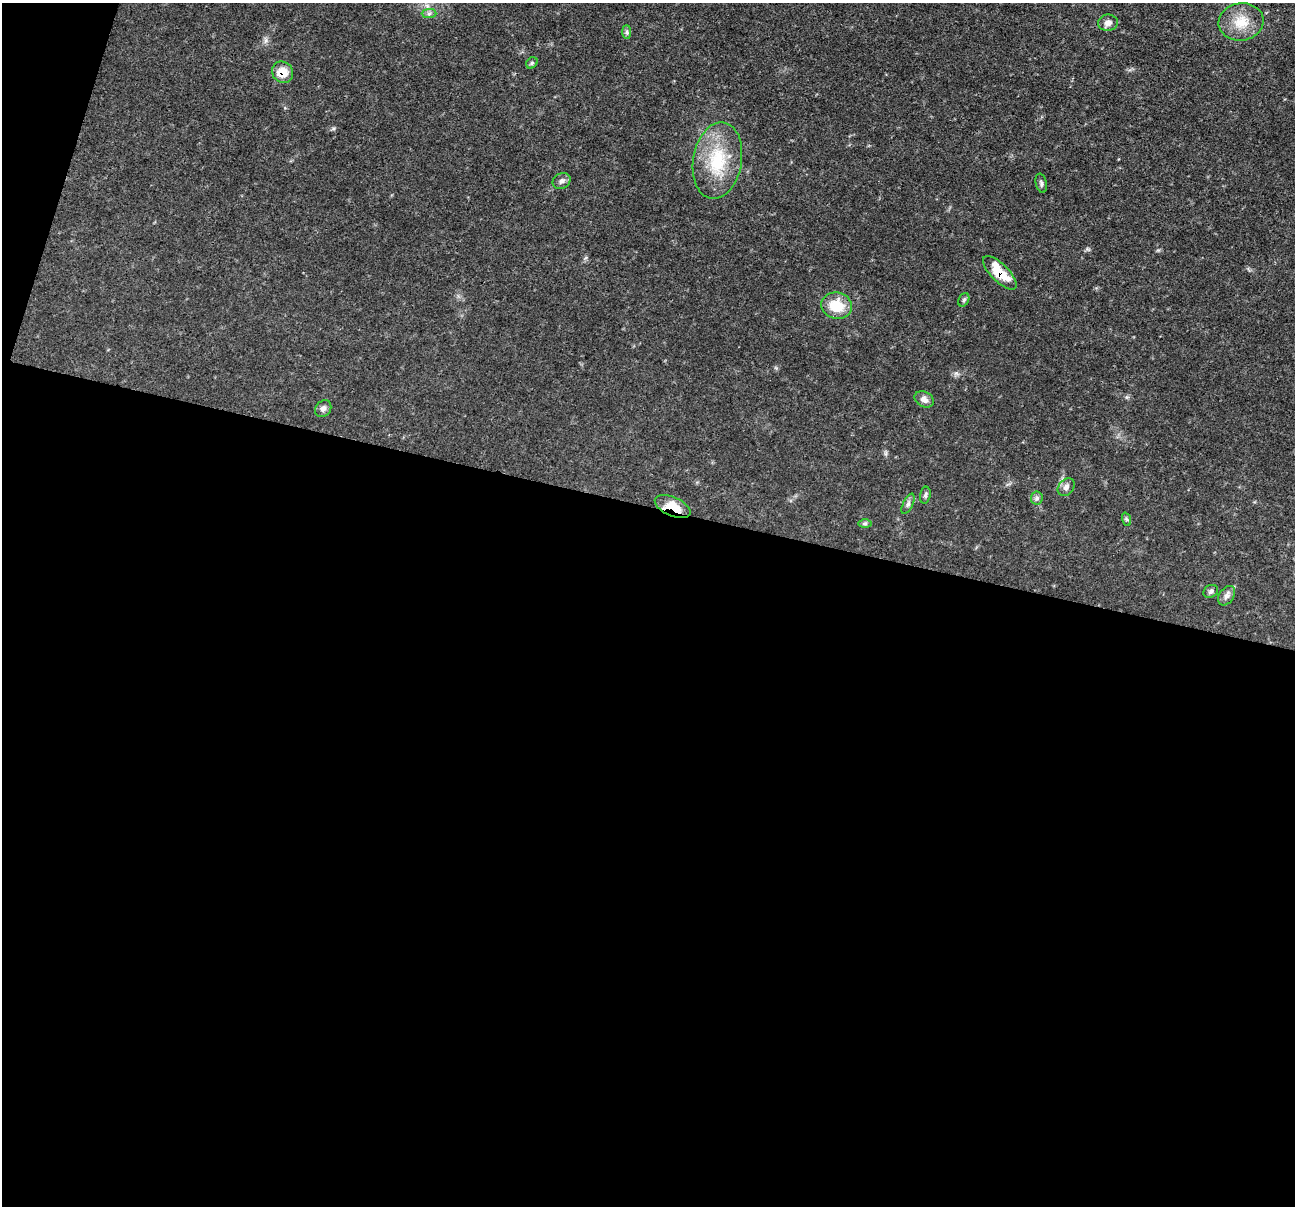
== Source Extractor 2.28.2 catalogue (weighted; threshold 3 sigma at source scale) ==
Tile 13 of 4 x 4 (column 1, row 4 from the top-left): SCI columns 2-1294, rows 251-1454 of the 5176 x 5193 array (HDU 1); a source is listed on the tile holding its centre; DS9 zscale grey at full resolution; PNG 1297 x 1208 px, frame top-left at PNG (2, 3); each listed source drawn as its Kron ellipse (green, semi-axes under 4 px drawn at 4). Shown black and unused: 60% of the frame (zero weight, under 3 of 4 exposures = <1% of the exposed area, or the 3 px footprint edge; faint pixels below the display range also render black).
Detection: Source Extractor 2.28.2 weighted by HDU 2 'WHT'; one run over the whole footprint, this tile lists its part. Background 0.0635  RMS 0.0044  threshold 0.0198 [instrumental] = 3 sigma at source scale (4.5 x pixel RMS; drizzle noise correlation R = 1.50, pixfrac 1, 0.05/0.05 arcsec/px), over >= 5 px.
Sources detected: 23; all 23 listed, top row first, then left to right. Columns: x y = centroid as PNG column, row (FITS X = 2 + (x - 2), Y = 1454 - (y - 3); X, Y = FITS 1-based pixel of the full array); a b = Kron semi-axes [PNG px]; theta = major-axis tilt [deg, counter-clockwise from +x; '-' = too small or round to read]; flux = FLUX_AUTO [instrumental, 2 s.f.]
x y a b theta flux
429 14 7 4 1 1
1241 22 22 18 9 9.6
1108 23 10 8 8 2.2
627 32 7 4 -90 0.8
532 63 6 5 - 0.7
283 72 11 10 - 6.5
717 161 39 24 80 23
562 181 9 7 32 1.6
1041 183 10 5 -77 1
1000 273 22 9 -45 12
964 300 7 5 59 0.79
837 306 15 13 -9 11
924 399 10 7 -28 2.4
323 409 9 7 49 1.7
1066 487 10 7 49 1.8
925 495 9 5 80 0.97
1037 498 6 6 - 1.1
908 504 11 5 64 1.3
673 507 19 9 -24 9.6
1126 519 7 4 -70 0.7
865 524 7 4 0 0.75
1211 591 7 6 - 1.1
1227 596 11 7 55 2.1
Overlapping masked pixels (flux is a lower limit): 3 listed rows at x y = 283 72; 1000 273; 673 507